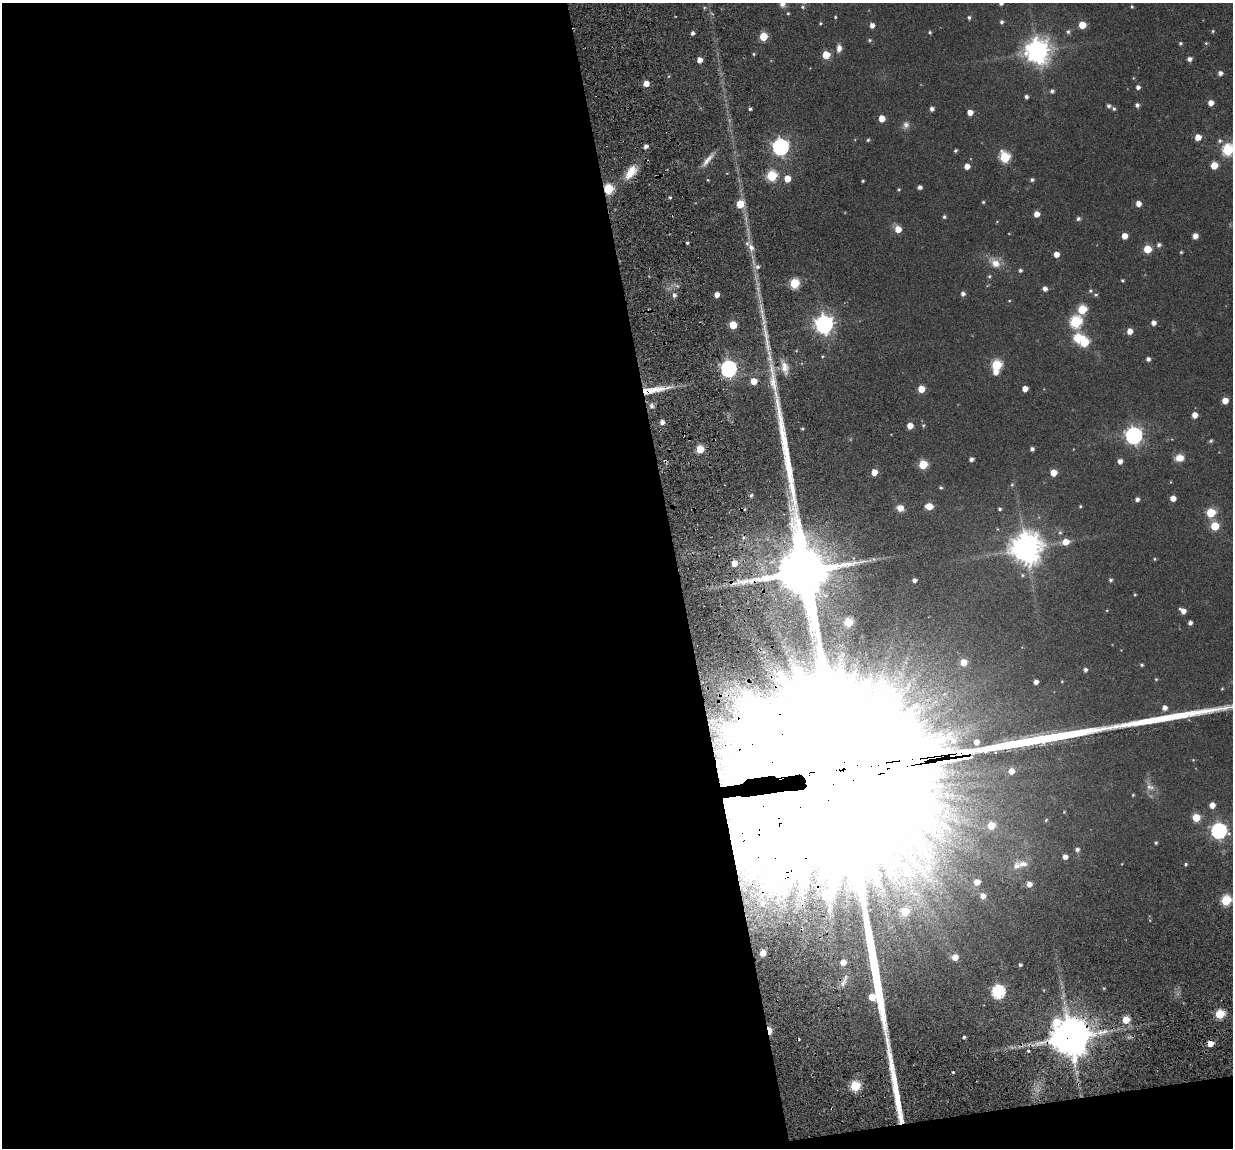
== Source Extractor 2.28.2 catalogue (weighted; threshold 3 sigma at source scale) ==
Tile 13 of 4 x 4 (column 1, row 4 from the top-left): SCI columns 135-1365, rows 225-1370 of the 5280 x 5236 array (HDU 1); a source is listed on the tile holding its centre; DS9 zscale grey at full resolution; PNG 1235 x 1150 px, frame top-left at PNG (2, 3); no overlay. Shown black and unused: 56% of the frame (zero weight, under 3 of 6 exposures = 11% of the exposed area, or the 3 px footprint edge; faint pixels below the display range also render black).
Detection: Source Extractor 2.28.2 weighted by HDU 2 'WHT'; one run over the whole footprint, this tile lists its part. Background 0.0889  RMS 0.0097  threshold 0.0396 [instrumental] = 3 sigma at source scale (4.09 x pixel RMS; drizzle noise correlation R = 1.36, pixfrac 0.8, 0.05/0.05 arcsec/px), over >= 5 px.
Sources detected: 192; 1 too faint to see at this stretch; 3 inside a brighter object's white glare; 1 cosmic-ray / hot-pixel residue — not listed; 1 inside a brighter listed object's ellipse — not listed separately; the other 186 listed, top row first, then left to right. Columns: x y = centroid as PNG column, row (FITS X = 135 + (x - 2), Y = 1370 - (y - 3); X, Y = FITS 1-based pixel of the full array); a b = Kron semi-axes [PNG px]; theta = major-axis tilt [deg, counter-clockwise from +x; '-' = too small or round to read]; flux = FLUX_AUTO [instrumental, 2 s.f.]
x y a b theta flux
1001 3 4 4 - 2.4
782 4 7 6 - 3.9
1132 6 4 3 - 1
788 14 4 4 - 1
835 17 3 3 - 0.82
969 17 4 4 - 1.7
1002 22 5 4 - 1.9
820 23 4 3 - 0.91
872 25 5 4 - 4.5
1082 25 5 5 - 15
1068 31 6 5 - 1.9
1213 31 4 4 - 0.96
930 32 4 4 - 1.2
692 33 5 4 - 2.3
763 37 5 5 - 26
870 40 5 4 - 1.4
1180 43 4 4 - 1.3
1206 43 5 4 - 1
839 48 10 6 85 4.6
1037 51 8 8 - 890
754 54 4 4 - 0.95
826 55 5 5 - 19
1189 59 5 5 - 3.5
700 60 4 4 - 6.4
1220 73 5 5 - 3.5
646 83 5 4 - 8
1138 87 4 4 - 3
1052 91 5 4 - 2.2
1026 97 4 3 - 2.3
1211 103 5 5 - 6.7
1137 105 5 5 - 2.6
1108 106 5 4 - 2.1
750 109 4 3 - 1.5
932 109 4 4 - 3
1114 109 5 5 - 1.7
970 112 5 4 - 6.8
882 118 5 5 - 11
906 125 10 9 - 3.8
1198 137 5 5 - 9.9
868 140 4 4 - 1.2
1220 141 6 6 - 2
646 146 4 4 - 3.2
780 147 7 7 - 270
1228 150 6 6 - 76
955 151 4 3 - 1.5
1005 157 6 6 - 55
708 160 22 6 51 6.8
1214 165 5 5 - 15
967 166 5 5 - 6.6
631 172 18 9 55 15
772 176 6 5 - 56
787 179 5 5 - 12
708 180 4 3 - 0.77
1032 180 5 4 - 2
863 181 3 2 - 0.89
920 187 4 4 - 2.8
608 189 5 5 - 49
899 190 4 4 - 0.98
670 198 5 3 - 1.1
983 202 4 4 - 1
740 204 6 6 - 16
1138 204 5 5 - 6.1
1036 214 5 5 - 7.3
944 217 4 4 - 1.5
1078 219 6 5 - 1.6
898 229 6 6 - 9.7
1124 236 5 4 - 8.6
1195 236 5 4 - 5.8
687 243 3 3 - 1.4
1159 245 5 5 - 2.4
751 247 10 7 -62 5.9
1147 249 5 5 - 22
1181 252 3 3 - 1
1056 254 5 4 - 6.8
995 263 15 10 -42 9.8
757 267 7 6 - 3
1020 270 4 4 - 1.7
989 276 5 4 - 1.3
1122 280 3 3 - 1.1
794 283 5 5 - 46
1045 289 5 4 - 4
1090 291 5 5 - 1.4
963 294 5 5 - 3
674 295 5 5 - 2.9
717 295 4 4 - 6
1096 295 6 4 0 1.3
1082 309 6 5 - 34
764 322 7 4 71 2.8
1076 322 6 6 - 82
1153 323 5 4 - 4.4
824 324 7 7 - 420
733 325 5 5 - 22
1130 331 5 5 - 7.1
1078 338 6 5 - 37
767 342 15 6 -85 7.2
1084 342 6 5 - 39
1148 359 4 4 - 2.9
996 365 6 5 - 55
785 368 17 9 -80 8.3
728 369 7 6 - 270
995 372 6 6 - 5.4
754 381 5 5 - 12
921 389 5 5 - 14
1025 389 5 4 - 6.9
653 390 38 6 9 22
1225 400 5 5 - 10
651 406 5 5 - 3.1
1195 415 5 5 - 6.9
662 422 5 5 - 4
923 425 5 4 - 1.1
910 426 5 5 - 9.2
802 429 5 3 - 0.93
1134 435 7 7 - 310
1211 441 6 4 22 1.3
700 449 5 5 - 24
1032 449 4 4 - 2.4
1179 458 10 8 9 7.5
971 459 4 4 - 3
665 461 4 4 - 1.5
1120 461 5 5 - 4.6
923 465 5 5 - 32
874 472 5 4 - 9.6
1053 473 5 5 - 12
1012 485 5 4 - 1.1
941 488 4 4 - 1.2
751 495 5 4 - 1.7
1173 498 4 4 - 7.2
1137 499 4 4 - 3
929 506 6 5 - 13
1080 506 4 3 - 1
900 508 7 7 - 6.5
1000 509 4 4 - 1.4
1211 513 5 5 - 34
1215 526 5 5 - 28
1060 533 6 5 - 1.7
1066 542 7 6 - 10
1026 548 9 9 - 1500
1154 559 5 3 - 0.8
734 563 5 5 - 8
801 572 42 15 -82 6200
914 580 4 4 - 3.1
1111 580 4 4 - 1.7
1135 594 4 3 - 0.81
1183 611 6 4 -38 5.8
848 622 5 5 - 32
1190 623 4 4 - 3
963 662 6 5 - 13
1142 665 4 4 - 1.4
1085 670 5 4 - 2.5
1036 682 4 4 - 3.8
1222 689 5 3 - 0.72
1165 708 5 5 - 4.4
976 742 5 5 - 5
855 771 118 50 8 340000
1011 771 5 5 - 7.3
1150 787 14 9 -36 5.9
1133 795 4 3 - 0.82
1212 805 5 5 - 7.4
1196 817 5 5 - 22
944 825 23 11 -33 21
991 825 5 5 - 15
1219 831 7 7 - 220
1156 843 4 3 - 1.3
1077 849 5 4 - 2.7
1065 857 4 4 - 4.6
1023 864 12 7 7 5.3
1185 864 4 4 - 1.2
977 882 5 5 - 7.6
1029 884 5 5 - 5.1
983 896 6 5 - 5
1226 900 6 5 - 56
905 912 5 5 - 29
763 953 4 4 - 7
955 957 5 5 - 8.6
843 962 6 5 - 8.4
1020 965 4 3 - 1.8
844 981 23 5 68 5.5
998 992 6 6 - 120
1220 1014 5 5 - 39
1126 1020 5 5 - 17
769 1030 7 4 -81 15
964 1037 3 3 - 1.5
1070 1037 11 10 - 2800
1210 1043 5 5 - 9.5
1028 1051 4 3 - 0.98
855 1086 5 5 - 56
Overlapping masked pixels (flux is a lower limit): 7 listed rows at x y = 608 189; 653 390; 665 461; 801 572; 855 771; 769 1030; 1070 1037
Isophote crosses this tile's border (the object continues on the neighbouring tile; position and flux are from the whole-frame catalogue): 4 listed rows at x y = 1001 3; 782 4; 1228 150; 855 771